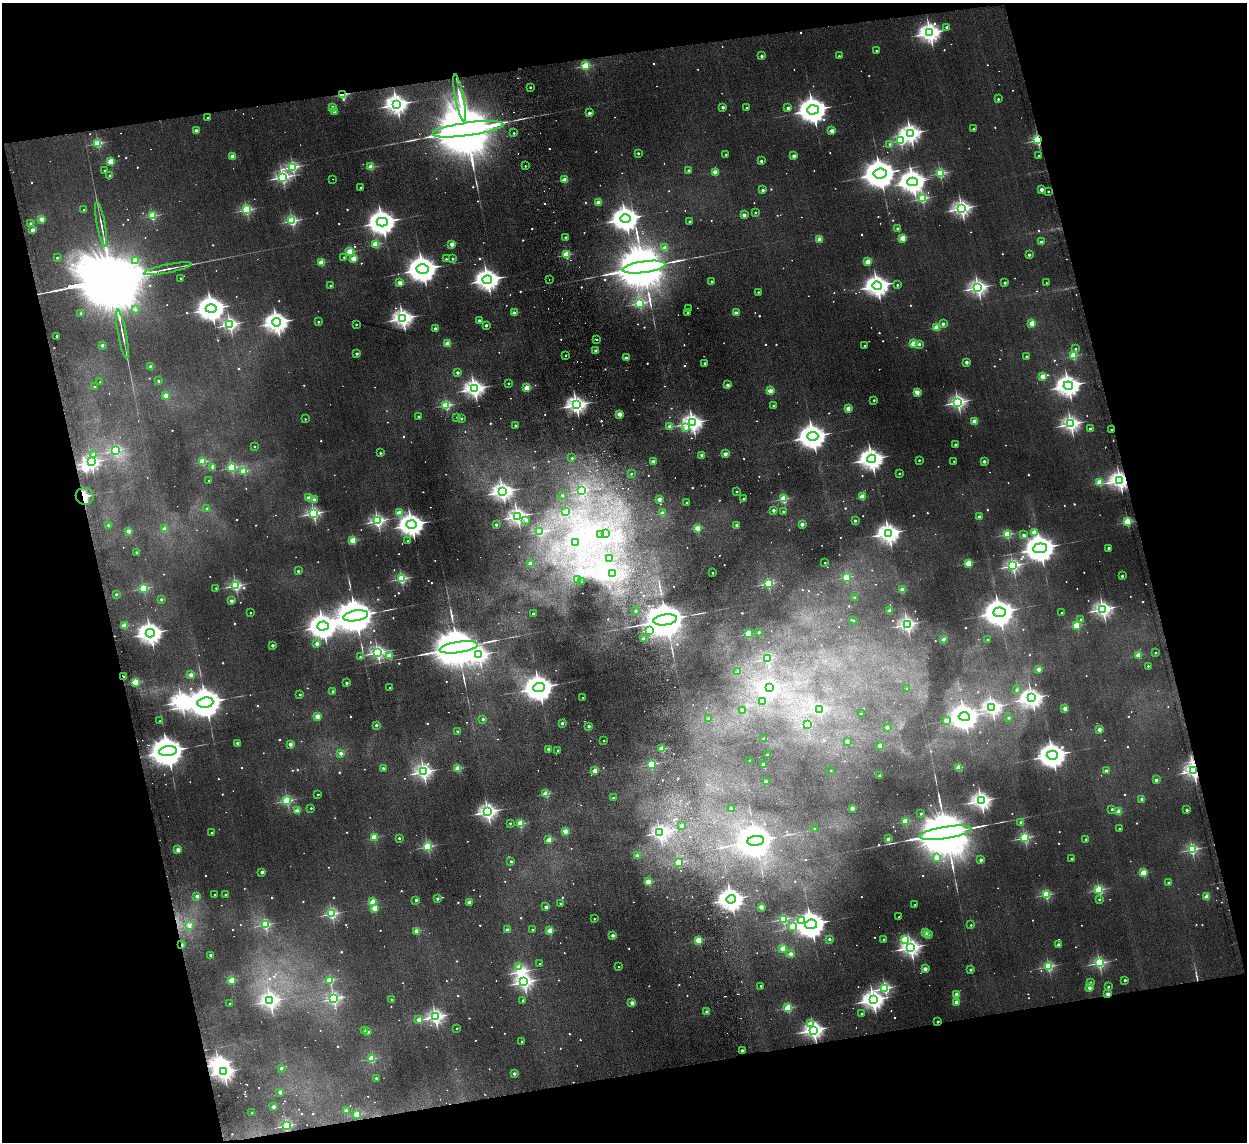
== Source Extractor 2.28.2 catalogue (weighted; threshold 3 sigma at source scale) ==
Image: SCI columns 53-5030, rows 154-4712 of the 5082 x 4980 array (HDU 1 of 3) = the unmasked area's bounding box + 8 px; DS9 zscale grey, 4 x 4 block average (1 PNG px = mean of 4 x 4 image px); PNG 1249 x 1144 px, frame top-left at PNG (2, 3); each listed source drawn as its Kron ellipse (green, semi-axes under 4 px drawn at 4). Shown black and unused: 27% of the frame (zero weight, under 2 of 3 exposures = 3% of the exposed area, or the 3 px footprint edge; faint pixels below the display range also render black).
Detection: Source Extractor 2.28.2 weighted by HDU 2 'WHT'. Background 0.0678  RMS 0.0098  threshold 0.044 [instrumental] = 3 sigma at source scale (4.5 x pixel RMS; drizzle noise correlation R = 1.50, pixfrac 1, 0.05/0.05 arcsec/px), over >= 5 px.
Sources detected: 1323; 107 too faint to see at this stretch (4 x 4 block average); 10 inside a brighter object's white glare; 14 cosmic-ray / hot-pixel residue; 23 long thin detections or spike segments (spike, bleed or trail) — neither listed nor drawn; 10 coinciding with a brighter row at this scale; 4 inside a brighter listed object's ellipse — not listed separately; of the other 1155, all 500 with FLUX_AUTO >= 14.3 (the completeness limit of this list) listed and drawn (655 fainter detections not listed), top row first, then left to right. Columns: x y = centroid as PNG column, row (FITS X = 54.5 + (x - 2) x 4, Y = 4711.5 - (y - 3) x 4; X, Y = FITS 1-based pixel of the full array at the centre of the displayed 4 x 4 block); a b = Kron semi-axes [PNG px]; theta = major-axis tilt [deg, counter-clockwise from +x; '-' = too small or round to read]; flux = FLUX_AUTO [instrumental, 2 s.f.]
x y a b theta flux
947 27 2 2 - 68
930 33 3 3 - 5000
876 51 2 2 - 29
762 56 2 2 - 46
839 56 2 2 - 18
585 66 2 2 - 630
530 87 2 2 - 29
343 95 2 2 - 730
460 98 24 2 -79 76
998 99 2 2 - 35
396 104 4 3 - 5100
332 107 2 2 - 80
723 107 2 2 - 68
746 108 2 2 - 18
788 108 2 2 - 79
813 110 6 4 4 14000
334 112 2 2 - 100
590 113 2 2 - 84
208 118 2 2 - 21
468 129 36 6 8 210000
973 129 2 2 - 32
196 131 2 2 - 120
832 131 2 2 - 200
514 133 2 2 - 23
910 133 4 3 - 4500
901 140 2 2 - 910
1038 140 2 2 - 1300
98 143 2 2 - 790
890 144 2 2 - 48
638 153 2 2 - 28
726 154 2 2 - 18
1038 155 2 2 - 17
232 156 2 2 - 220
794 156 2 2 - 110
110 161 2 2 - 380
761 161 2 2 - 49
525 166 2 2 - 18
293 167 2 2 - 1300
371 167 2 2 - 300
104 170 2 2 - 23
689 170 2 2 - 52
715 172 2 2 - 210
940 173 2 2 - 1000
880 174 7 5 5 20000
110 176 2 2 - 76
282 177 3 2 - 2000
333 179 2 2 - 15
565 180 2 2 - 230
912 182 5 3 - 5900
361 188 2 2 - 47
1042 189 2 2 - 120
763 190 2 2 - 67
1048 191 2 2 - 23
922 198 2 2 - 990
598 202 2 2 - 210
961 208 3 3 - 3300
84 210 2 2 - 20
246 210 2 2 - 1100
755 212 2 2 - 25
744 215 2 2 - 130
152 216 2 2 - 660
42 219 2 2 - 160
625 219 5 4 - 10000
292 221 2 2 - 1200
690 221 2 2 - 60
382 222 5 4 - 11000
31 224 2 2 - 84
101 224 22 2 -79 36
898 229 2 2 - 90
32 230 2 2 - 140
566 237 2 2 - 34
903 238 2 2 - 340
820 239 2 2 - 220
1041 242 2 2 - 92
376 244 2 2 - 450
452 244 2 2 - 160
665 248 2 2 - 130
350 252 2 2 - 390
566 255 2 2 - 550
1029 255 2 2 - 53
344 257 2 2 - 20
57 258 2 2 - 23
353 259 2 2 - 220
446 259 2 2 - 40
452 259 2 2 - 34
135 260 2 2 - 150
868 262 2 2 - 290
321 263 2 2 - 310
644 267 21 5 8 120000
168 269 24 2 11 48
423 269 6 4 4 15000
181 278 2 2 - 29
549 279 2 2 - 37
487 280 5 4 - 7300
711 281 2 2 - 23
400 283 2 2 - 180
1005 283 2 2 - 53
1046 283 2 2 - 14
330 285 2 2 - 15
897 285 2 2 - 24
877 286 5 4 - 6700
978 288 3 3 - 3000
758 292 2 2 - 21
640 303 2 2 - 940
135 309 2 2 - 37
211 309 5 3 - 9900
688 309 2 2 - 15
81 313 2 2 - 75
514 313 2 2 - 130
688 313 2 2 - 19
736 313 2 2 - 130
402 318 3 3 - 4300
479 321 2 2 - 76
276 322 4 3 - 6400
318 322 2 2 - 27
1032 323 2 2 - 320
230 324 2 2 - 2100
943 324 2 2 - 62
356 325 2 2 - 15
486 325 2 2 - 61
937 327 2 2 - 350
435 328 2 2 - 84
122 334 25 2 -79 40
57 336 2 2 - 45
597 339 2 2 - 16
447 343 2 2 - 220
913 344 2 2 - 320
919 344 2 2 - 48
102 345 2 2 - 66
864 345 2 2 - 15
1076 349 2 2 - 23
596 351 2 2 - 160
357 354 2 2 - 53
565 355 2 2 - 14
1026 356 2 2 - 28
1073 356 2 2 - 420
626 358 2 2 - 93
967 362 2 2 - 83
705 363 2 2 - 52
151 367 2 2 - 160
457 373 2 2 - 63
1043 376 2 2 - 230
158 381 2 2 - 35
100 382 2 2 - 19
508 383 2 2 - 18
728 385 2 2 - 100
1068 386 5 4 - 6700
95 387 2 2 - 58
526 388 2 2 - 330
474 389 3 3 - 4100
770 391 2 2 - 230
917 392 2 2 - 200
166 396 2 2 - 160
874 400 2 2 - 30
958 402 3 2 - 2300
446 405 2 2 - 830
576 405 3 3 - 3900
774 406 2 2 - 26
848 408 2 2 - 190
620 414 2 2 - 190
418 416 2 2 - 22
457 417 2 2 - 20
461 418 2 2 - 32
305 419 2 2 - 17
975 421 2 2 - 260
692 423 3 3 - 4100
1071 424 3 3 - 3000
515 425 2 2 - 26
670 427 2 2 - 170
686 428 2 2 - 39
1090 429 2 2 - 59
1111 430 2 2 - 22
813 436 5 4 - 12000
955 445 2 2 - 36
254 446 2 2 - 16
116 450 2 2 - 800
380 453 2 2 - 29
93 454 2 2 - 30
725 454 2 2 - 140
702 455 2 2 - 88
572 458 2 2 - 19
871 459 4 4 - 7100
919 460 2 2 - 25
203 461 2 2 - 500
954 461 2 2 - 15
984 461 2 2 - 69
91 462 2 2 - 2200
653 462 2 2 - 100
213 467 2 2 - 69
231 468 2 2 - 790
244 471 2 2 - 420
631 474 2 2 - 20
899 474 2 2 - 16
1120 480 3 3 - 4100
209 481 2 2 - 16
1100 482 2 2 - 420
582 491 2 2 - 840
736 491 2 2 - 26
502 492 3 3 - 3600
562 495 2 2 - 17
85 496 9 8 - 84
862 497 2 2 - 280
309 498 2 2 - 190
743 498 2 2 - 22
659 499 2 2 - 130
783 499 2 2 - 670
314 500 2 2 - 78
687 503 2 2 - 36
207 508 2 2 - 40
773 510 2 2 - 70
566 512 2 2 - 110
783 512 2 2 - 31
314 513 2 2 - 1700
399 513 2 2 - 270
662 513 2 2 - 100
517 516 3 2 - 3300
979 517 2 2 - 110
526 520 2 2 - 37
855 520 2 2 - 39
377 521 2 2 - 2000
1127 522 2 2 - 780
802 524 2 2 - 110
108 525 2 2 - 43
411 525 5 4 - 7900
496 525 2 2 - 44
737 525 2 2 - 110
697 528 2 2 - 280
164 529 2 2 - 160
128 531 2 2 - 120
539 532 2 2 - 720
1034 532 2 2 - 230
605 533 2 2 - 15
888 533 4 3 - 5300
1007 534 2 2 - 710
601 535 2 2 - 630
1023 535 2 2 - 55
353 540 2 2 - 400
408 541 2 2 - 19
576 542 2 2 - 430
1040 548 7 4 5 18000
1109 548 2 2 - 47
137 552 2 2 - 39
610 559 2 2 - 220
825 563 2 2 - 19
968 563 2 2 - 410
530 564 2 2 - 120
1013 566 2 2 - 1900
298 571 2 2 - 38
612 573 2 2 - 560
713 573 2 2 - 27
1122 576 2 2 - 45
846 577 2 2 - 530
401 579 2 2 - 1100
577 579 2 2 - 31
582 582 2 2 - 26
768 584 2 2 - 820
235 586 2 2 - 1400
144 588 2 2 - 780
216 588 2 2 - 17
902 590 2 2 - 170
116 594 2 2 - 39
855 597 2 2 - 36
161 599 2 2 - 42
231 601 2 2 - 92
1103 609 3 2 - 3000
890 610 2 2 - 150
635 611 2 2 - 25
999 612 6 4 4 15000
250 613 2 2 - 15
533 613 2 2 - 28
1062 613 2 2 - 21
356 616 12 5 8 48000
1081 619 2 2 - 35
665 620 12 5 8 48000
853 620 2 2 - 14
907 624 3 2 - 2200
1077 625 2 2 - 480
124 626 2 2 - 240
323 626 6 4 4 11000
649 630 2 2 - 310
759 632 2 2 - 28
150 633 4 4 - 6900
748 634 2 2 - 580
643 639 2 2 - 61
943 639 2 2 - 72
987 639 2 2 - 19
317 644 2 2 - 110
273 645 2 2 - 72
458 647 19 5 8 84000
377 652 2 2 - 2100
1156 653 2 2 - 22
479 655 3 2 - 3100
1138 655 2 2 - 280
390 656 2 2 - 330
360 657 2 2 - 20
767 659 2 2 - 540
1148 666 2 2 - 22
1039 669 2 2 - 140
738 672 2 2 - 60
191 675 2 2 - 160
123 677 2 2 - 100
135 682 2 2 - 680
347 683 2 2 - 58
390 687 2 2 - 16
539 687 6 4 4 14000
769 688 2 2 - 1800
907 689 2 2 - 25
1017 690 2 2 - 35
333 691 2 2 - 37
300 695 2 2 - 24
583 698 2 2 - 23
1032 698 4 3 - 4400
762 702 2 2 - 25
205 703 8 5 6 25000
992 707 3 3 - 2800
1065 708 2 2 - 140
742 710 2 2 - 18
820 710 2 2 - 1100
861 714 2 2 - 28
317 716 2 2 - 210
964 717 5 4 - 9900
1009 718 2 2 - 40
483 719 2 2 - 43
709 719 2 2 - 70
160 721 2 2 - 15
946 721 2 2 - 58
562 723 2 2 - 69
807 724 2 2 - 600
376 725 2 2 - 46
589 726 2 2 - 67
887 727 2 2 - 56
1099 729 2 2 - 130
458 732 2 2 - 73
764 738 2 2 - 35
604 741 2 2 - 20
847 741 2 2 - 45
238 743 2 2 - 110
290 744 2 2 - 110
880 746 2 2 - 140
549 749 2 2 - 90
662 749 2 2 - 330
558 750 2 2 - 23
168 751 9 5 8 28000
341 753 2 2 - 85
767 755 2 2 - 78
1052 755 5 4 - 11000
750 760 2 2 - 47
651 764 2 2 - 670
764 764 2 2 - 86
383 768 2 2 - 48
458 768 2 2 - 370
959 768 2 2 - 360
831 770 2 2 - 19
595 771 2 2 - 230
1106 771 2 2 - 60
1194 771 3 2 - 3400
423 772 3 2 - 2800
880 776 2 2 - 78
1156 780 2 2 - 74
766 782 2 2 - 120
318 794 2 2 - 19
546 794 2 2 - 420
613 798 2 2 - 25
1142 799 2 2 - 110
287 801 2 2 - 1000
981 801 3 3 - 3800
311 808 2 2 - 24
731 808 2 2 - 53
852 808 2 2 - 170
1112 809 2 2 - 35
1187 810 2 2 - 45
297 811 2 2 - 220
1119 811 2 2 - 230
487 812 3 3 - 3200
921 814 2 2 - 36
905 821 2 2 - 380
1021 822 2 2 - 53
510 823 2 2 - 20
520 824 2 2 - 570
681 825 2 2 - 89
815 828 2 2 - 19
1120 829 2 2 - 50
565 831 2 2 - 230
212 833 2 2 - 41
659 833 3 2 - 2400
945 833 26 6 9 130000
374 837 2 2 - 380
399 838 2 2 - 43
1025 838 2 2 - 1100
888 839 2 2 - 100
549 840 2 2 - 240
1086 840 2 2 - 25
756 841 8 5 7 26000
428 847 2 2 - 970
1192 849 2 2 - 1200
178 850 2 2 - 180
637 855 2 2 - 82
937 858 2 2 - 130
1072 858 2 2 - 24
981 860 2 2 - 67
511 861 2 2 - 37
678 862 2 2 - 410
262 872 2 2 - 83
1143 873 2 2 - 450
648 882 2 2 - 280
1169 883 2 2 - 49
1099 890 2 2 - 920
214 895 2 2 - 20
226 895 2 2 - 25
1046 895 2 2 - 810
197 896 2 2 - 110
1206 897 2 2 - 240
437 899 2 2 - 59
731 899 5 4 - 7800
1099 899 2 2 - 15
416 900 2 2 - 51
372 902 2 2 - 270
469 902 2 2 - 130
561 904 2 2 - 39
915 905 2 2 - 25
546 907 2 2 - 94
761 907 2 2 - 170
375 908 2 2 - 330
332 914 2 2 - 1200
899 917 2 2 - 16
594 919 2 2 - 19
783 919 2 2 - 770
801 920 3 2 - 140
811 924 6 4 7 15000
189 925 2 2 - 110
265 925 2 2 - 840
971 925 2 2 - 16
793 926 2 2 - 280
532 929 2 2 - 24
507 930 2 2 - 110
417 931 2 2 - 260
550 931 2 2 - 290
925 932 2 2 - 170
928 934 2 2 - 80
613 935 2 2 - 85
829 939 2 2 - 42
904 939 2 2 - 340
698 940 2 2 - 390
884 940 2 2 - 37
182 945 2 2 - 46
1059 945 2 2 - 110
911 948 3 3 - 3700
783 949 2 2 - 290
791 954 2 2 - 110
210 955 2 2 - 42
1099 963 2 2 - 1500
540 964 2 2 - 17
1049 966 2 2 - 1000
519 967 2 2 - 74
618 967 2 2 - 17
925 969 2 2 - 150
971 970 2 2 - 42
232 980 2 2 - 370
330 980 2 2 - 490
1125 980 2 2 - 39
524 982 3 3 - 2600
1090 983 2 2 - 61
761 986 2 2 - 30
1108 987 2 2 - 28
885 988 2 2 - 1300
1089 988 2 2 - 99
957 994 2 2 - 140
1108 994 2 2 - 120
334 999 2 2 - 1200
392 1000 2 2 - 45
523 1000 2 2 - 34
873 1000 4 3 - 5100
270 1001 3 2 - 2300
957 1002 2 2 - 160
632 1003 2 2 - 150
230 1004 2 2 - 25
788 1008 2 2 - 590
707 1012 2 2 - 120
862 1014 2 2 - 18
435 1017 3 2 - 2500
419 1020 2 2 - 180
938 1022 2 2 - 31
810 1023 3 2 - 63
457 1028 2 2 - 18
814 1030 3 3 - 3800
365 1031 2 2 - 75
368 1032 2 2 - 48
522 1041 2 2 - 29
742 1050 2 2 - 72
371 1059 2 2 - 490
281 1068 2 2 - 58
224 1072 3 3 - 3600
514 1073 2 2 - 70
376 1078 2 2 - 37
280 1092 2 2 - 78
273 1107 2 2 - 100
346 1111 2 2 - 140
252 1113 2 2 - 22
357 1114 2 2 - 370
286 1126 2 2 - 1300
Overlapping masked pixels (flux is a lower limit): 10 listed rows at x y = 343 95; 1038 140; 1120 480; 85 496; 123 677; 1194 771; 182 945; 1108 994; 938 1022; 286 1126